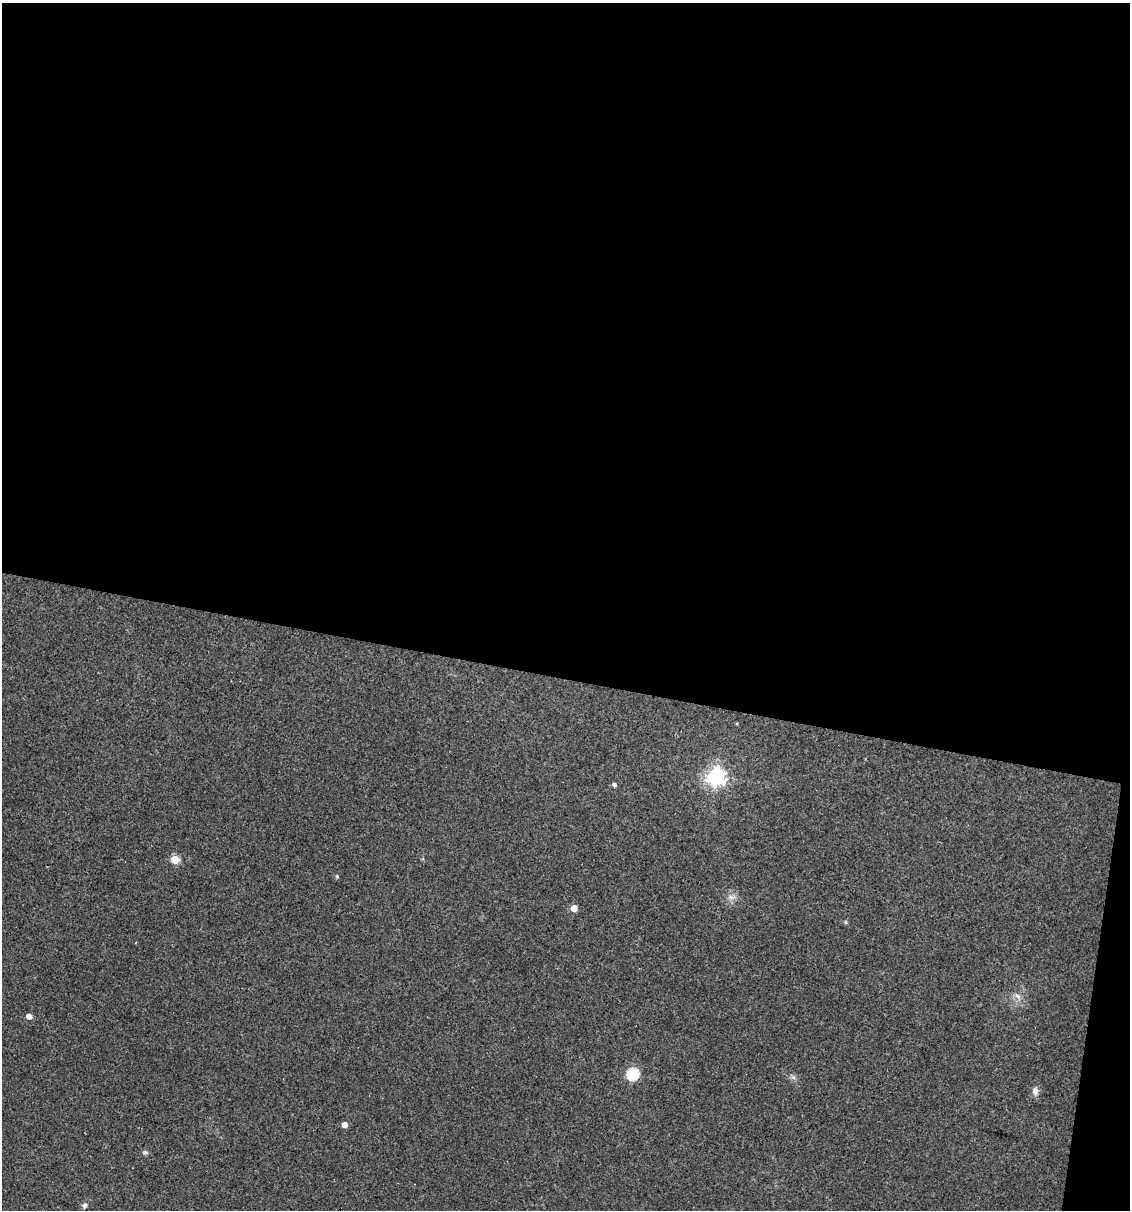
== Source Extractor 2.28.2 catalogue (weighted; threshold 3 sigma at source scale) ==
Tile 4 of 4 x 4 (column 4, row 1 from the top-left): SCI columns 3614-4741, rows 3624-4831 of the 4853 x 4831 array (HDU 1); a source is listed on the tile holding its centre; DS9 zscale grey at full resolution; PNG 1132 x 1212 px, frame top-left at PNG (2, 3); no overlay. Shown black and unused: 57% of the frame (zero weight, under 3 of 4 exposures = <1% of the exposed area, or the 3 px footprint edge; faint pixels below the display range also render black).
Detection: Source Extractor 2.28.2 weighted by HDU 2 'WHT'; one run over the whole footprint, this tile lists its part. Background 0.149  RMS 0.0066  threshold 0.0296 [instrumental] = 3 sigma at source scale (4.5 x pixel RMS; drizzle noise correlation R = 1.50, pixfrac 1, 0.05/0.05 arcsec/px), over >= 5 px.
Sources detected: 13; all 13 listed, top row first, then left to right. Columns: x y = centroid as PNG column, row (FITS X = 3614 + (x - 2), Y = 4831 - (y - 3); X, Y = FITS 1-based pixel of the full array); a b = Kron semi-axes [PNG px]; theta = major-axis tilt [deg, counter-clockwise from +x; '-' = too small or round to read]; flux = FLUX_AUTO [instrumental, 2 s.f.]
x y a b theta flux
716 776 7 7 - 300
614 785 5 4 - 1.6
175 859 5 5 - 20
337 876 5 4 - 0.99
731 897 7 5 -1 2.1
574 908 5 5 - 10
1018 996 10 6 -27 2.6
29 1016 5 4 - 4.5
632 1074 6 6 - 73
1035 1091 10 8 -79 3
345 1125 4 4 - 6
145 1152 6 5 - 1.7
85 1206 7 6 - 1.9